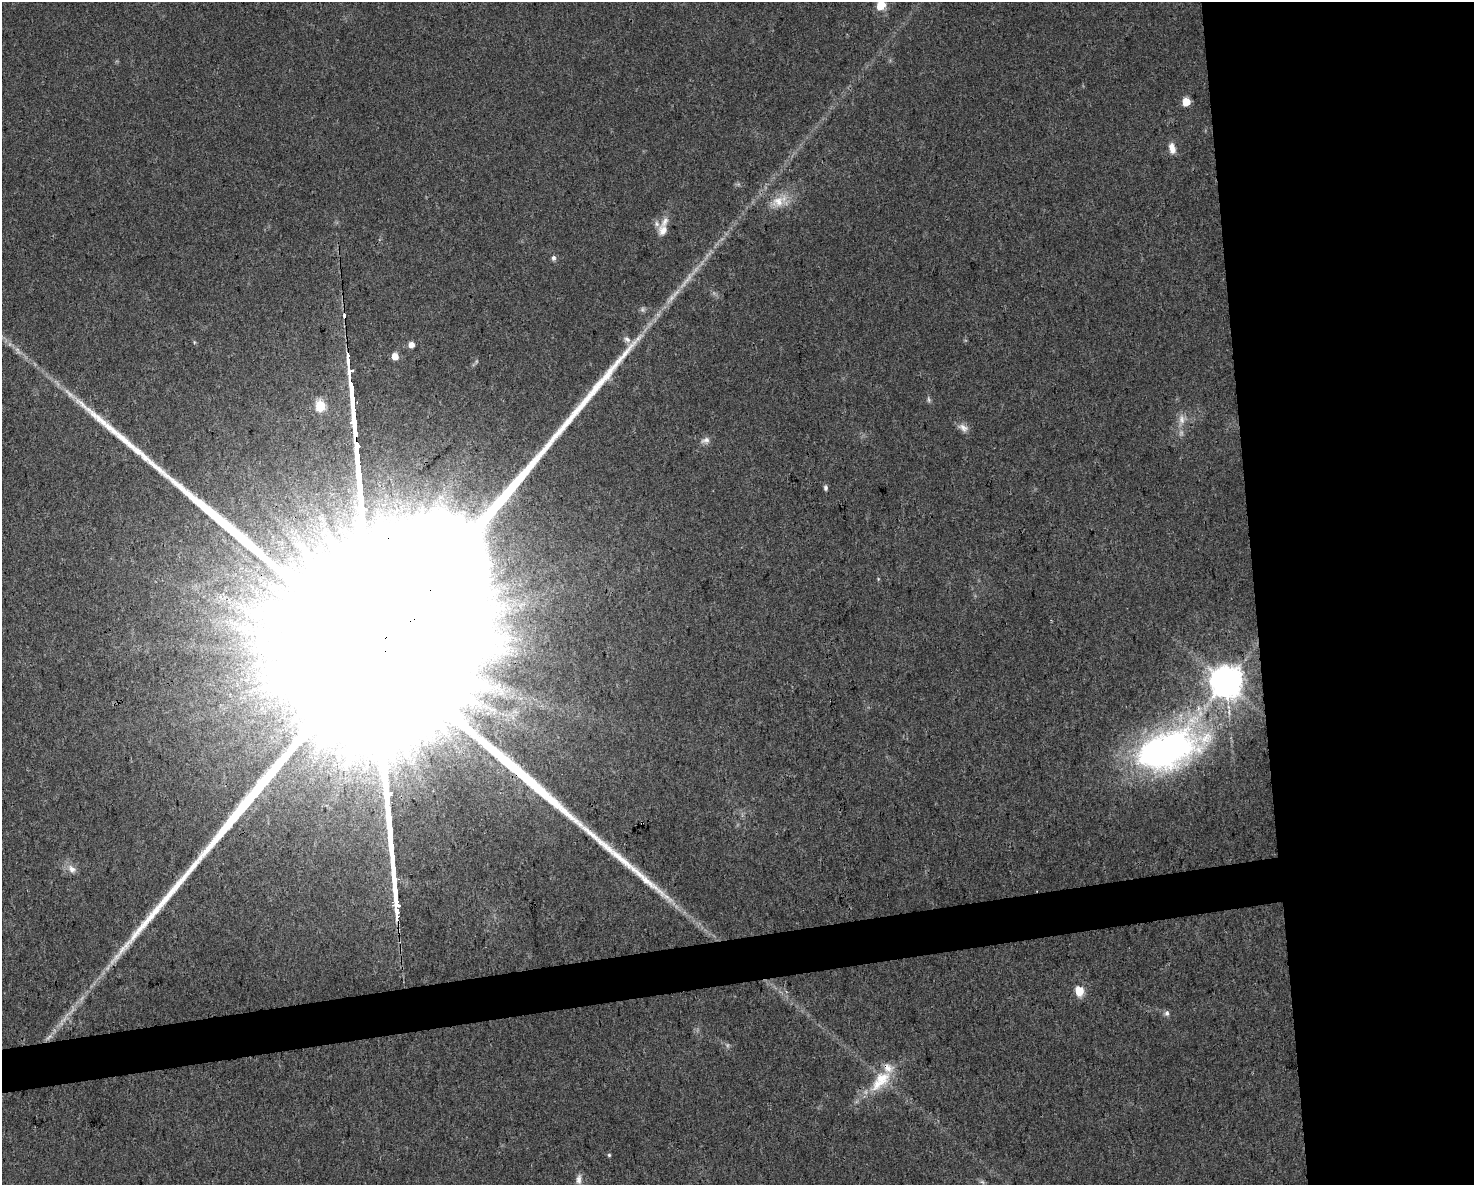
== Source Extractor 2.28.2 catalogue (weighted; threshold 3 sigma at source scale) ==
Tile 6 of 3 x 4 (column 3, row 2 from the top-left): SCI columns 3007-4478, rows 2367-3549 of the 4497 x 4732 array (HDU 1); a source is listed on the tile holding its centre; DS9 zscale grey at full resolution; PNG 1476 x 1187 px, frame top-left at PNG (2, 2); no overlay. Shown black and unused: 18% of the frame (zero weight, under 3 of 4 exposures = <1% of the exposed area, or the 3 px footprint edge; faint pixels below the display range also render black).
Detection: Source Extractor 2.28.2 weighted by HDU 2 'WHT'; one run over the whole footprint, this tile lists its part. Background 0.0311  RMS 0.0039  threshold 0.0175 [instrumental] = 3 sigma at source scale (4.5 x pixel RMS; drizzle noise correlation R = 1.50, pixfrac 1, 0.0396/0.0396 arcsec/px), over >= 5 px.
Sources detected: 43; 9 too faint to see at this stretch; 1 cosmic-ray / hot-pixel residue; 1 long thin detection or spike segment (spike, bleed or trail) — not listed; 5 inside a brighter listed object's ellipse — not listed separately; the other 27 listed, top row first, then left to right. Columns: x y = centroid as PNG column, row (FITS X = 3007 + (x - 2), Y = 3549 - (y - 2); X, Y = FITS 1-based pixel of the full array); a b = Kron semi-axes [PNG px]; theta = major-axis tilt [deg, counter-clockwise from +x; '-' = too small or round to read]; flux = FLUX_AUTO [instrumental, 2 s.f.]
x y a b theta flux
881 5 7 6 - 12
1186 102 5 5 - 13
1172 148 12 7 -78 3.5
778 201 24 16 7 8.8
663 230 14 12 73 3.8
553 258 7 6 - 1.1
686 281 38 6 51 6.8
627 339 11 7 -34 1.9
194 342 6 4 -72 0.46
411 344 5 5 - 3.4
395 356 5 5 - 5.3
352 397 27 3 -85 6000
929 400 8 5 -83 0.84
320 406 6 5 - 27
1182 419 15 9 -85 3.5
355 424 24 3 -85 5400
963 428 15 9 -32 2.5
705 440 13 8 19 2
826 488 6 5 - 1
1226 681 9 9 - 920
1168 749 86 44 22 140
72 869 14 9 -42 3
1079 991 6 5 - 18
1167 1013 7 6 - 1.1
882 1078 25 21 23 12
609 1155 4 4 - 0.53
579 1179 14 7 86 2.2
Overlapping masked pixels (flux is a lower limit): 1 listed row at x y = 355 424
Isophote crosses this tile's border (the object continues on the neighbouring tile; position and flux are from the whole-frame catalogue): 1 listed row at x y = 881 5